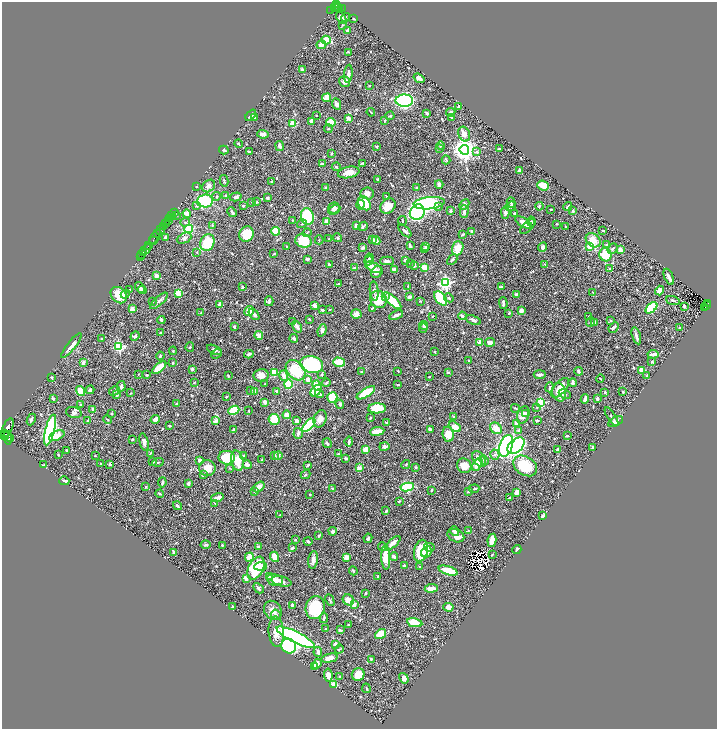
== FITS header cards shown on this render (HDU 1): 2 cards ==
NAXIS1  =                 1430
NAXIS2  =                 1453

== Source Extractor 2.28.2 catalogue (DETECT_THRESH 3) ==
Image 1430 x 1453 px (HDU 1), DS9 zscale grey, zoomed out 1/2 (1 PNG px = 2 x 2 image px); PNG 719 x 731 px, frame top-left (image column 2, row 1453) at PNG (2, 2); each listed source drawn as its Kron ellipse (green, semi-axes under 4 px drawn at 4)
Background 0.405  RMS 0.016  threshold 0.0482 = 3 sigma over >= 5 px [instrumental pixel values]
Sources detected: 724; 35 cannot appear on this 1/2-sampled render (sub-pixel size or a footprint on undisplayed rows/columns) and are neither listed nor drawn; of the other 689, the 500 brightest by FLUX_AUTO listed and drawn (189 fainter detections omitted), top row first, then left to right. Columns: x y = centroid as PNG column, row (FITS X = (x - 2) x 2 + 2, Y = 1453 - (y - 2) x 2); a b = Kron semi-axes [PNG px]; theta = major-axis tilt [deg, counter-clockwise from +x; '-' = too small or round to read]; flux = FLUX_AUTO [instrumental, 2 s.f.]
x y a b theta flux
336 4 3 2 - 91
337 6 2 2 - 66
334 7 3 2 - 78
339 7 3 3 - 100
343 8 3 1 - 8.4
331 10 2 2 - 34
341 18 7 3 -51 12
346 18 4 3 - 2.8
353 19 2 2 - 2.3
343 25 3 2 - 2.2
347 31 3 3 - 7.4
326 40 4 3 - 120
321 45 5 4 - 16
348 52 4 2 - 2.2
302 70 4 3 - 6
348 74 9 4 84 11
419 78 6 3 -36 21
345 81 6 5 - 18
369 85 2 2 - 2.8
327 98 4 3 - 32
404 101 9 6 0 720
337 104 6 4 -64 10
459 107 3 2 - 5.5
371 112 4 2 - 2.4
451 112 5 3 - 9.9
427 113 4 3 - 6.7
251 115 6 4 50 6.8
316 115 2 2 - 2.6
390 116 4 3 - 4.7
255 117 4 3 - 5.4
451 117 3 3 - 3.1
348 118 4 3 - 14
311 121 3 3 - 15
385 121 4 3 - 3.2
331 122 5 4 - 52
293 123 3 3 - 110
328 129 4 3 - 2.5
263 134 6 3 -7 11
464 134 7 5 -68 21
238 144 4 3 - 4.5
279 146 5 3 - 12
376 146 3 2 - 3.3
440 146 4 3 - 2.9
440 148 3 3 - 3.5
499 149 4 2 - 3.5
224 150 5 3 - 4.6
464 150 5 5 - 2700
249 152 3 2 - 7
477 152 3 3 - 6.2
331 154 2 2 - 6.2
446 160 4 4 - 3.6
362 163 4 2 - 4.5
322 164 4 3 - 4.3
336 167 4 3 - 3.2
520 171 4 3 - 12
349 172 11 5 11 27
377 179 3 2 - 2.5
224 181 6 3 -77 4.4
271 182 4 2 - 3.7
439 185 4 3 - 9.8
543 185 6 5 - 55
196 186 2 2 - 2.5
209 186 7 5 38 11
326 187 3 2 - 2.3
417 187 3 2 - 4.1
367 193 6 6 - 19
217 196 4 3 - 3.7
226 196 3 2 - 13
236 197 6 3 16 7.1
387 197 2 2 - 4
267 198 2 2 - 4.9
205 201 8 6 5 210
252 202 3 2 - 2.3
257 202 3 3 - 2.9
511 202 5 3 - 5.3
364 203 8 5 -56 92
429 203 15 6 5 350
360 205 4 3 - 43
464 205 6 3 46 6.7
197 206 4 3 - 4.7
243 206 3 2 - 3.8
388 206 8 6 43 45
511 206 5 3 - 9.4
539 206 4 3 - 4.9
439 207 4 3 - 3.2
568 207 4 2 - 12
334 208 6 5 - 11
551 209 2 2 - 3.4
334 210 6 4 30 6.7
450 211 3 3 - 11
573 211 2 2 - 6.8
175 212 3 2 - 56
232 212 5 3 - 4.9
417 212 8 7 - 610
464 212 6 4 90 8.6
505 213 6 3 -88 8.5
514 213 4 3 - 6
187 214 4 4 - 14
172 215 4 1 - 57
176 215 3 3 - 2.4
307 217 8 6 -78 270
170 218 2 1 - 58
168 220 2 2 - 230
292 220 3 2 - 2.7
402 221 4 2 - 2.2
185 222 5 4 - 5.7
327 222 4 3 - 16
524 222 9 4 -31 31
531 222 5 4 - 5.2
166 224 2 1 - 51
302 224 5 3 - 3.2
556 224 3 2 - 2.2
212 225 4 3 - 2.4
356 226 3 3 - 15
363 226 5 3 - 5
528 226 9 4 44 10
164 227 3 3 - 280
565 227 2 2 - 2.2
189 229 4 3 - 120
161 230 6 2 68 160
275 231 4 4 - 57
405 231 8 2 -45 6
472 231 3 3 - 6.5
603 231 2 2 - 2.5
307 233 4 3 - 4.1
158 234 3 2 - 120
246 234 8 7 - 63
463 235 4 2 - 3.8
155 237 8 2 54 120
166 237 4 3 - 11
184 238 8 5 25 9.5
337 238 5 4 - 3.8
329 239 3 2 - 2.1
372 239 3 3 - 3
153 240 3 2 - 160
319 240 4 2 - 2.7
593 240 8 6 -41 37
303 241 8 6 -19 110
376 241 4 4 - 22
207 243 8 7 - 80
410 245 4 2 - 6.1
607 245 4 3 - 4.7
148 246 2 1 - 32
287 247 3 3 - 4.3
363 247 4 3 - 7.4
425 247 3 3 - 7.1
543 247 5 4 - 9.8
589 247 3 3 - 37
458 248 7 5 71 43
146 249 6 2 44 190
425 249 2 2 - 3.9
612 249 6 3 51 4.4
620 249 3 3 - 16
143 252 3 2 - 25
197 252 4 3 - 2.4
142 254 3 2 - 55
274 254 3 2 - 2.8
606 255 7 6 - 78
140 256 3 1 - 36
369 258 4 4 - 4.2
308 259 3 3 - 5.7
406 260 4 3 - 14
452 260 6 3 45 6
369 261 5 3 - 5.1
387 261 7 3 -2 9.4
410 263 3 3 - 2.3
545 264 3 2 - 2.8
329 265 3 2 - 6.5
414 265 3 3 - 8.3
373 267 9 4 -25 30
424 267 3 3 - 51
355 268 4 2 - 15
394 269 2 2 - 24
610 269 4 3 - 3.1
377 272 6 5 - 9.3
156 275 3 2 - 28
669 277 9 3 -67 15
446 283 4 4 - 500
338 284 3 2 - 4.1
408 286 3 2 - 2.9
243 287 2 2 - 8.5
501 287 3 2 - 8.5
140 288 6 3 -53 13
130 289 2 2 - 2.1
142 290 4 3 - 15
374 291 10 4 -83 9.9
660 291 5 3 - 17
593 292 3 3 - 2
178 293 3 3 - 100
125 294 5 4 - 7.2
516 294 4 3 - 9.7
119 295 9 7 -45 67
385 296 3 3 - 3.8
409 297 3 3 - 12
441 298 8 5 -50 110
449 298 5 3 - 3.9
378 299 9 8 - 64
673 300 7 3 -19 4.3
153 301 4 3 - 3.1
159 301 11 3 43 7.9
269 301 5 3 - 6.8
392 301 11 4 -42 90
420 301 3 2 - 2.3
503 303 5 2 - 8.8
219 304 3 3 - 17
707 304 2 2 - 16
314 305 4 3 - 12
684 306 3 2 - 5.8
706 306 3 2 - 33
372 308 4 2 - 2.6
651 308 7 4 44 200
705 308 2 2 - 25
132 309 3 3 - 20
329 309 3 2 - 2.4
322 310 3 2 - 8
521 310 3 3 - 11
249 311 5 4 - 34
201 313 3 2 - 3.6
509 313 2 2 - 4.7
254 314 7 3 -52 8.2
356 314 5 4 - 17
396 315 7 3 28 11
432 316 2 2 - 2.5
462 316 4 3 - 8
589 316 3 2 - 3.5
309 319 3 2 - 3.2
161 320 4 2 - 6.9
473 320 8 3 -22 7.9
611 321 3 2 - 3.2
293 322 3 3 - 2.8
591 322 5 4 - 4.9
595 322 4 3 - 5.4
424 325 4 3 - 6.3
234 326 3 2 - 4.4
297 327 6 4 -59 11
614 327 6 2 47 7.5
423 328 4 3 - 4
680 328 2 2 - 4.4
322 330 6 4 71 10
160 333 3 2 - 2.7
259 335 4 3 - 18
135 336 5 3 - 5.7
636 336 9 3 -73 11
294 338 4 3 - 5.9
101 339 3 3 - 2.5
479 342 2 2 - 57
490 342 5 4 - 13
71 346 15 4 51 19
119 347 3 3 - 290
190 347 5 2 - 2.1
214 350 8 4 -24 7.8
173 351 4 3 - 3
434 352 2 2 - 3.5
217 354 5 3 - 3.8
249 354 5 3 - 6.2
653 354 5 2 - 14
160 356 4 3 - 5
468 360 2 2 - 2.1
652 361 3 3 - 3.2
339 362 6 4 -18 52
83 363 4 3 - 12
173 363 3 2 - 4.2
311 364 12 8 -13 280
159 368 8 4 39 70
192 369 3 2 - 10
295 370 11 8 -49 140
642 370 4 4 - 23
362 371 3 2 - 2.6
398 371 3 2 - 2.3
578 371 4 2 - 6.3
448 372 4 3 - 4.1
274 373 3 3 - 63
138 374 2 2 - 2.1
322 374 3 3 - 4.5
147 375 2 2 - 2.4
261 375 7 6 - 20
540 375 6 3 4 10
228 376 3 2 - 2.7
284 376 5 4 - 17
647 376 3 2 - 6.1
51 377 3 2 - 3.2
429 377 3 2 - 2.7
308 379 4 4 - 15
600 379 4 3 - 3.2
194 383 2 2 - 3
327 383 4 3 - 4.6
573 383 4 2 - 13
265 384 2 2 - 2.8
288 384 5 3 - 85
317 385 5 4 - 32
398 385 3 3 - 2.4
121 386 5 4 - 5.6
550 387 5 2 - 4.4
560 388 12 6 50 36
90 390 4 3 - 10
251 390 3 3 - 2.5
81 391 5 4 - 48
114 391 5 3 - 5.6
276 391 3 2 - 4.9
316 391 7 4 47 51
254 392 3 2 - 44
559 392 9 6 -72 61
605 392 3 2 - 5.4
623 392 3 2 - 2.7
131 393 3 2 - 2.1
366 393 10 4 31 92
319 394 4 3 - 11
565 394 6 4 -25 5.8
117 395 3 3 - 5.4
226 397 3 2 - 2.5
332 397 5 5 - 85
597 398 3 2 - 11
53 399 3 2 - 4.9
585 399 5 3 - 18
265 402 4 4 - 9.3
541 402 3 3 - 230
81 404 4 3 - 2.5
176 404 4 2 - 3.5
340 404 4 3 - 5.4
537 407 4 3 - 3.1
377 408 9 5 1 76
515 408 4 2 - 2.4
93 409 4 3 - 7.2
234 410 5 3 - 160
249 411 2 2 - 2.2
74 412 8 5 -13 10
111 413 2 2 - 2.6
525 413 4 3 - 4.5
287 415 4 3 - 22
523 415 9 6 69 19
454 417 4 3 - 6.8
612 417 11 3 -58 4.7
370 418 3 2 - 2.4
31 419 6 3 65 7.9
107 419 4 2 - 2.5
155 419 5 3 - 16
274 419 5 5 - 57
320 419 9 6 69 23
87 420 2 2 - 2.7
537 420 3 2 - 6.5
216 421 4 2 - 45
297 421 4 3 - 13
386 422 4 2 - 2.9
616 422 8 4 27 14
516 423 4 3 - 5.3
309 425 8 4 47 280
170 426 3 2 - 4.1
455 427 7 4 -33 37
7 428 10 4 63 1300
496 428 6 5 - 31
430 429 3 3 - 9.7
50 430 16 4 76 760
234 430 3 2 - 4.5
519 430 3 3 - 6.6
377 431 7 3 7 49
298 433 5 4 - 7.9
5 434 2 1 - 100
448 434 7 5 -82 53
4 436 5 2 - 400
57 436 8 4 26 35
567 436 3 2 - 4.6
8 438 7 4 -81 490
10 438 2 2 - 15
132 439 2 2 - 4
144 442 9 4 -76 12
349 442 5 2 - 6.3
327 443 5 2 - 5.5
506 446 11 6 71 520
516 446 10 6 43 510
384 447 5 4 - 8.4
593 447 3 2 - 11
366 449 3 3 - 84
67 450 2 2 - 3.1
558 450 3 2 - 9.7
150 454 4 2 - 3.2
338 454 3 3 - 2.4
58 455 2 2 - 2.4
275 455 3 3 - 2.3
495 455 5 4 - 6.3
95 456 2 2 - 2
244 456 4 3 - 5
278 456 4 3 - 9.2
227 458 8 6 -8 110
346 458 4 2 - 4.9
479 459 9 5 -56 26
200 460 3 2 - 17
262 460 3 3 - 2.4
484 460 5 4 - 5.7
153 461 3 3 - 2.6
237 461 10 6 -77 49
158 462 6 3 19 3.4
101 464 2 2 - 6.9
110 464 2 2 - 19
477 464 7 4 64 31
43 465 3 2 - 2.4
247 465 4 3 - 15
308 465 3 2 - 4.9
406 465 4 3 - 3.5
464 466 7 7 - 37
525 466 13 9 -32 120
416 467 3 3 - 3.2
207 468 8 8 - 37
230 468 4 2 - 2.1
360 468 2 2 - 56
203 475 3 2 - 2.7
306 475 5 3 - 2.8
64 481 5 2 - 10
162 482 5 2 - 4.1
188 483 3 3 - 7.7
146 487 4 3 - 2.1
259 487 6 4 37 22
407 487 7 4 9 140
333 489 3 2 - 6
474 489 5 3 - 3
431 490 2 2 - 2.6
255 491 3 3 - 6.5
468 491 4 2 - 6.9
517 493 4 3 - 17
160 494 4 2 - 3.2
310 495 2 2 - 5
217 498 6 2 16 21
509 498 2 2 - 3.5
399 501 3 2 - 3.7
215 503 3 2 - 2.2
177 506 5 3 - 6.4
386 511 3 2 - 4.2
280 515 3 2 - 2.4
543 516 3 3 - 8.9
468 530 4 2 - 2.1
333 531 4 4 - 7.5
454 531 5 3 - 17
319 536 4 3 - 3.2
456 536 9 6 -24 27
368 538 4 3 - 7.1
295 540 3 2 - 2.7
492 540 7 4 79 34
308 541 4 3 - 3.9
393 543 9 3 40 21
206 545 5 3 - 4.3
222 545 2 2 - 3.7
258 547 3 3 - 5
383 547 4 2 - 2.9
429 547 5 4 - 5.4
292 548 3 3 - 4.7
517 550 5 2 - 4.7
421 551 11 6 75 120
174 552 4 2 - 4.8
426 552 6 5 - 27
492 555 3 2 - 2.3
249 557 5 3 - 54
274 557 5 3 - 42
346 557 3 3 - 29
386 557 12 4 -88 67
394 557 4 3 - 9.5
313 560 9 4 82 17
261 566 6 3 4 27
404 566 4 3 - 8.8
420 566 3 3 - 2.2
256 568 12 7 63 180
353 571 4 3 - 3.1
448 571 10 4 -18 69
378 576 3 2 - 2.8
269 577 4 3 - 7.9
246 578 4 3 - 15
275 580 8 5 -10 21
281 581 10 5 -12 12
258 588 6 4 -46 6.8
431 588 7 4 6 22
365 593 2 2 - 4.2
330 600 6 2 -63 3.5
348 600 6 5 - 26
292 605 4 2 - 4.3
354 605 4 3 - 18
233 607 4 3 - 4.1
315 607 11 9 78 110
448 607 5 4 - 19
273 610 10 8 -56 24
276 615 5 5 - 7
324 618 5 2 - 6.2
415 623 8 4 -11 46
349 624 3 1 - 2.6
325 629 3 2 - 2
340 630 4 3 - 4.8
276 632 15 7 -86 37
380 634 6 4 36 92
296 637 21 5 -26 710
336 644 4 3 - 8.8
289 646 8 7 - 330
339 649 5 2 - 3.4
318 652 5 3 - 10
330 658 8 4 13 21
371 659 2 2 - 2.7
317 664 5 3 - 22
315 666 4 3 - 10
358 674 6 6 - 38
328 675 7 4 -82 21
340 677 4 2 - 4.3
404 678 5 4 - 15
334 685 4 3 - 38
366 688 5 3 - 3.9
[189 fainter detections neither listed nor drawn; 35 sub-pixel or undisplayed-footprint detections neither listed nor drawn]